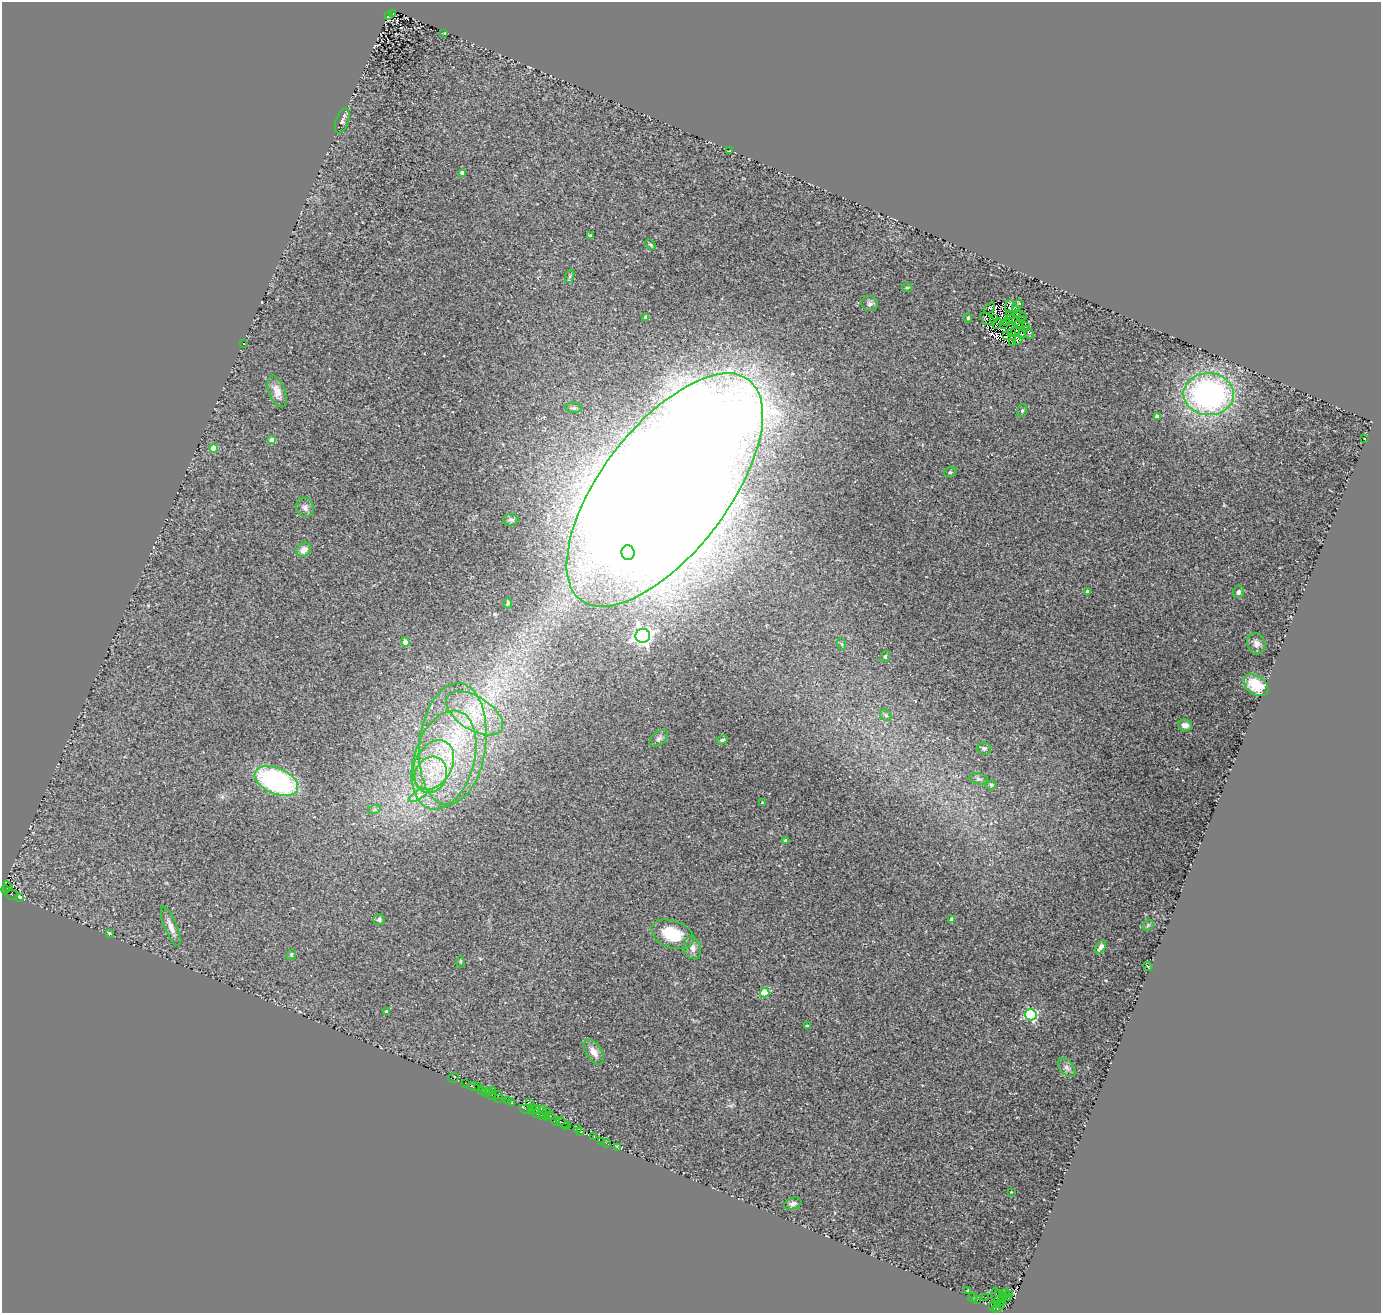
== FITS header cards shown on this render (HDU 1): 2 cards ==
NAXIS1  =                 1379
NAXIS2  =                 1311

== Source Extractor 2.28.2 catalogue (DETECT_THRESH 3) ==
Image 1379 x 1311 px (HDU 1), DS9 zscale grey, 1 PNG px = 1 image px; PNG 1383 x 1315 px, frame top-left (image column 1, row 1311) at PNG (2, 2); each listed source drawn as its Kron ellipse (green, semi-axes under 4 px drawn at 4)
Background 0.0123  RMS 0.015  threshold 0.0461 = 3 sigma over >= 5 px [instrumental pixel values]
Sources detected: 162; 13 with non-positive FLUX_AUTO (blend fragments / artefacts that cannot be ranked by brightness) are neither listed nor drawn; the other 149 listed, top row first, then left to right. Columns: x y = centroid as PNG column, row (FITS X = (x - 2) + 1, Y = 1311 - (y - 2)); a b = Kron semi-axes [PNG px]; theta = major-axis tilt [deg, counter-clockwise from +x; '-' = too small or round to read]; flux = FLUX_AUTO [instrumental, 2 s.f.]
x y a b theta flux
392 13 4 3 - 27
388 16 4 3 - 160
444 33 4 2 - 0.76
342 121 13 6 71 3.5
730 151 4 2 - 0.85
462 173 4 4 - 9.3
590 235 4 3 - 0.81
650 245 6 4 -44 1.5
570 276 7 4 71 1.7
907 288 5 3 - 0.96
870 303 8 7 - 3.3
1019 303 3 2 - 0.88
1009 306 7 3 80 3.2
990 308 6 4 44 6.3
1016 310 4 3 - 1.6
1010 314 3 3 - 0.85
1017 314 3 2 - 1.4
646 317 4 3 - 3.9
1022 317 2 2 - 1
968 318 4 4 - 1.6
993 318 4 2 - 2.6
987 319 8 5 -33 0.11
1011 319 6 4 -2 2.5
1021 320 3 2 - 0.63
1007 322 2 2 - 0.93
1016 322 3 2 - 2
997 324 6 2 67 0.89
1003 324 3 2 - 0.073
1018 325 3 2 - 0.58
1026 327 4 2 - 1
1015 331 5 2 - 2.1
1011 333 2 2 - 0.042
1029 333 7 4 -57 2
1022 334 4 2 - 1.2
1007 335 3 2 - 1.3
1018 340 5 3 - 6.5
1013 342 3 2 - 0.7
243 343 2 2 - 0.74
277 391 16 8 -70 9.6
1209 394 25 21 -3 300
573 408 8 5 -5 2.5
1022 411 6 5 - 1.8
1157 417 4 4 - 6.9
1365 438 3 2 - 1.1
272 440 4 4 - 8.5
214 448 4 4 - 24
950 472 6 5 - 1.6
665 490 139 63 53 7900
305 507 10 8 -60 4.6
510 520 8 5 -1 2
304 550 8 6 40 7.4
628 553 7 6 - 91
1088 591 4 3 - 3.4
1239 592 6 5 - 3
508 603 5 3 - 1.4
643 636 7 7 - 440
405 642 5 4 - 12
842 644 6 4 -69 1.2
1256 644 11 9 -72 5.8
885 656 6 4 68 1.4
1256 685 14 9 -35 22
474 713 32 16 -32 42
886 715 6 5 - 2.1
1185 725 7 6 - 5.4
659 738 11 6 39 3.7
722 740 5 3 - 2.1
453 744 61 33 83 140
984 748 7 6 - 2.6
444 760 51 30 73 120
433 765 26 18 61 47
431 775 18 16 66 30
979 779 9 5 -10 2.5
276 781 23 13 -23 170
991 785 5 4 - 1.7
418 795 11 4 33 4.7
762 803 3 3 - 0.78
374 810 6 4 19 1.7
786 840 4 3 - 2.4
8 886 6 2 -43 64
5 889 4 3 - 16
12 895 6 5 - 2.3
20 897 4 3 - 230
379 919 6 5 - 2.5
952 919 4 4 - 5.7
1148 925 6 4 47 1.4
171 926 21 6 -68 7.9
110 933 4 3 - 1.7
672 934 22 13 -20 40
1101 947 7 4 57 5
693 948 11 8 -71 6.4
291 955 5 4 - 1.7
460 962 6 4 -89 1
1148 966 5 3 - 1.3
765 993 5 4 - 37
386 1011 3 3 - 2.7
1031 1015 6 5 - 120
807 1026 3 3 - 1.6
594 1052 14 7 -57 8.5
1067 1067 11 6 -52 4.3
454 1078 6 5 - 6.5
465 1083 2 2 - 0.71
473 1087 6 3 -14 17
479 1087 2 2 - 1.8
482 1090 2 2 - 2.8
493 1091 2 2 - 0.57
486 1092 3 2 - 7.5
489 1092 3 2 - 14
492 1095 2 2 - 4.6
498 1095 3 2 - 3.1
499 1098 3 2 - 0.97
507 1101 3 2 - 2.1
512 1103 3 2 - 4.8
529 1103 3 2 - 0.7
532 1107 4 2 - 5.9
526 1109 6 3 -16 17
543 1109 3 2 - 2.4
536 1110 3 2 - 6.3
532 1111 4 2 - 18
546 1111 3 2 - 2.9
537 1114 4 2 - 2.4
542 1116 3 2 - 8.9
551 1116 2 2 - 2.5
546 1118 3 3 - 25
555 1121 4 3 - 5.9
562 1123 7 4 -39 27
566 1126 4 3 - 15
578 1129 3 2 - 6.6
581 1132 4 2 - 4.6
594 1137 3 2 - 1.6
601 1141 3 2 - 3.4
606 1143 4 2 - 3.6
618 1148 3 2 - 5.9
1011 1192 2 2 - 0.58
793 1204 9 6 21 3.4
968 1290 3 2 - 0.8
999 1293 2 2 - 33
1005 1293 3 2 - 4.8
995 1295 7 3 -88 3.3
1010 1295 4 2 - 1.6
973 1297 5 3 - 5.3
985 1297 2 2 - 0.73
1002 1297 3 2 - 1.9
1008 1298 3 2 - 3
977 1300 4 2 - 3.5
1000 1301 6 3 -26 14
997 1304 3 2 - 100
1002 1305 3 2 - 15
993 1307 3 3 - 100
997 1309 3 2 - 10
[13 non-positive-flux detections neither listed nor drawn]